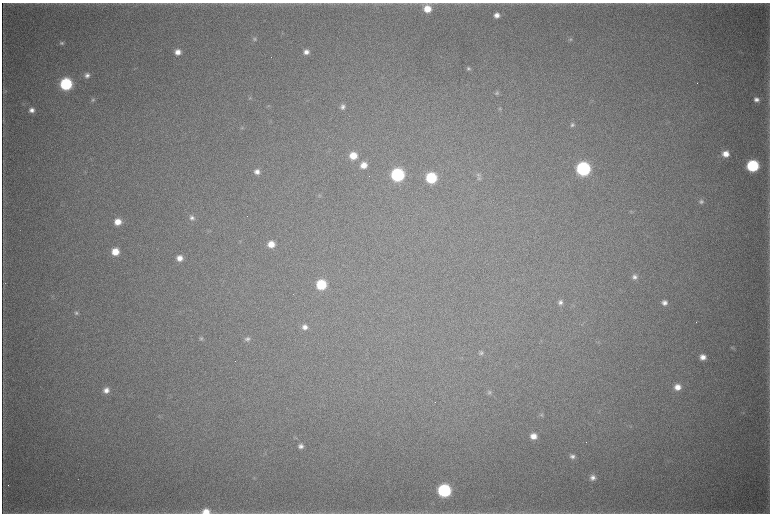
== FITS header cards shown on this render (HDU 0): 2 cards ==
NAXIS1  =                 1536 / length of data axis 1
NAXIS2  =                 1023 / length of data axis 2

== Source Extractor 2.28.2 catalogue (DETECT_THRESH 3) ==
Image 1536 x 1023 px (HDU 0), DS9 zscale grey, zoomed out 1/2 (1 PNG px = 2 x 2 image px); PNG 772 x 516 px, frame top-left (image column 1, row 1022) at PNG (2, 3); no overlay
Background 4930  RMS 40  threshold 121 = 3 sigma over >= 5 px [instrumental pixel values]
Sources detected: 65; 3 cannot appear on this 1/2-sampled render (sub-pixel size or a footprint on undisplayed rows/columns) and are not listed; the other 62 listed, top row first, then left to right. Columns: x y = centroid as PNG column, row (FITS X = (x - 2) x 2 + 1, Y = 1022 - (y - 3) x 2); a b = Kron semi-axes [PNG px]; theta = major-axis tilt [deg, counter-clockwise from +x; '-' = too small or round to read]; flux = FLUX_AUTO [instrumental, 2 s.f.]
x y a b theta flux
553 3 7 2 1 1.1e+04
427 9 7 7 - 1.5e+05
497 15 5 5 - 5.0e+04
255 39 6 5 - 1.7e+04
570 39 5 5 - 1.5e+04
62 43 6 5 - 1.8e+04
178 52 7 6 - 6.9e+04
306 52 6 6 - 4.9e+04
469 69 5 5 - 1.8e+04
87 75 6 5 - 3.6e+04
66 84 7 7 - 9.9e+05
5 91 7 3 5 1.1e+04
497 93 6 4 15 1.5e+04
250 98 5 4 - 1.0e+04
756 99 6 5 - 3.9e+04
93 100 5 4 - 1.3e+04
268 106 5 2 - 7.7e+03
343 107 6 6 - 3.0e+04
500 109 4 4 - 8.5e+03
32 110 6 5 - 4.3e+04
3 120 6 2 -87 7.5e+03
572 125 6 5 - 2.1e+04
242 128 5 4 - 1.2e+04
726 154 7 6 - 8.9e+04
353 156 7 7 - 1.5e+05
364 165 7 7 - 9.3e+04
753 166 7 7 - 8.6e+05
583 169 8 7 - 1.7e+06
257 172 7 6 - 5.0e+04
397 175 7 7 - 1.3e+06
431 178 7 7 - 5.9e+05
479 178 8 5 -35 2.3e+04
319 195 6 3 -66 1.0e+04
701 201 7 6 - 2.7e+04
631 212 4 3 - 8.3e+03
192 218 7 7 - 3.3e+04
118 222 6 6 - 1.1e+05
209 231 5 3 - 8.1e+03
271 244 7 6 - 1.1e+05
115 252 7 6 - 1.5e+05
180 258 7 7 - 7.3e+04
634 277 7 6 - 3.6e+04
321 285 7 7 - 4.2e+05
560 302 6 6 - 3.2e+04
664 303 7 6 - 4.5e+04
76 313 6 6 - 2.0e+04
305 327 7 6 - 4.7e+04
201 338 6 5 - 1.6e+04
247 339 7 6 - 2.6e+04
733 348 7 4 -20 1.3e+04
481 353 6 5 - 2.0e+04
703 357 7 6 - 6.4e+04
677 387 7 7 - 8.5e+04
106 390 6 6 - 5.9e+04
489 392 6 6 - 1.9e+04
542 415 5 5 - 1.3e+04
533 436 7 6 - 8.1e+04
301 446 6 5 - 3.4e+04
572 456 6 6 - 3.2e+04
593 477 6 6 - 4.3e+04
444 490 8 7 - 1.3e+06
206 512 9 6 0 1.2e+05
At the frame edge (FLAGS 8, measured only in part): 1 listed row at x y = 206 512
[3 sub-pixel or undisplayed-footprint detections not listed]